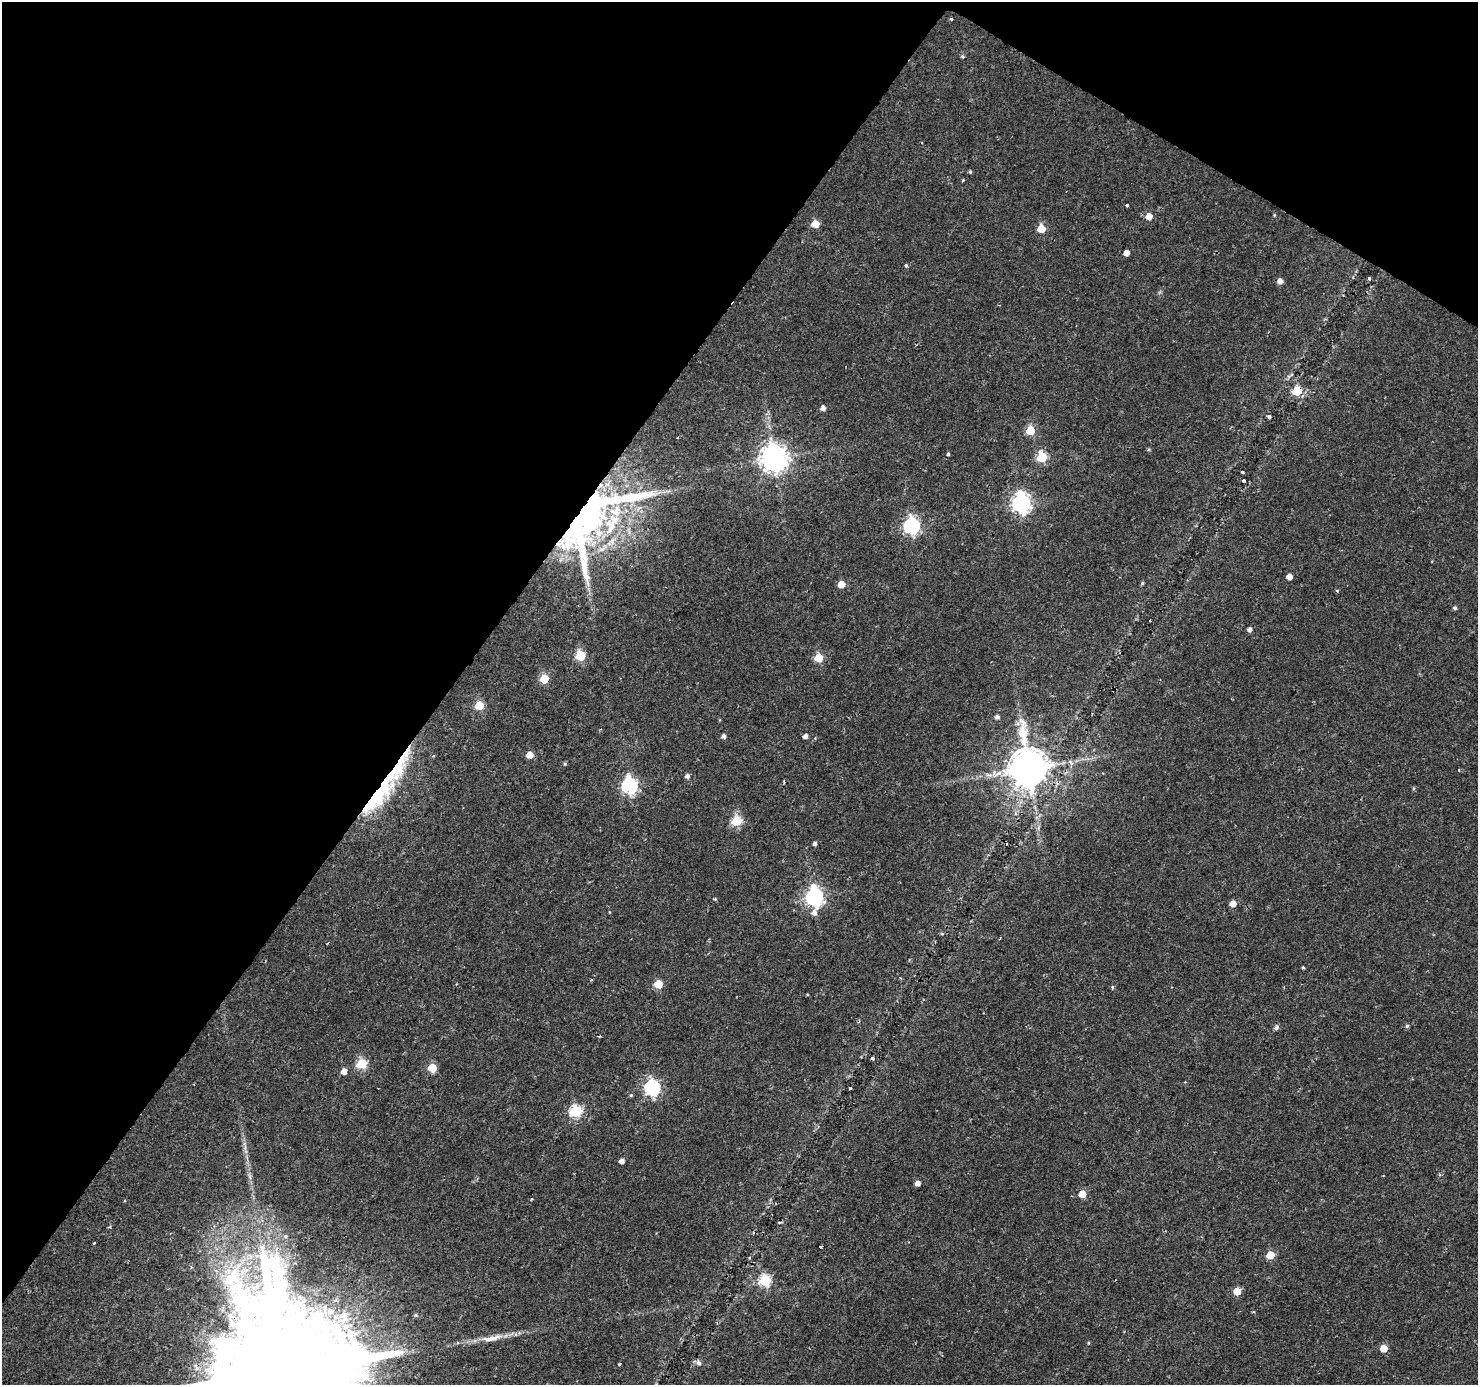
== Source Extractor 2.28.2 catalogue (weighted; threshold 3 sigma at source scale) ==
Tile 2 of 4 x 4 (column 2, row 1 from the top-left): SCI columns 1477-2952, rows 4337-5719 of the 5913 x 5973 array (HDU 1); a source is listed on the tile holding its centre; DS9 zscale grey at full resolution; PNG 1480 x 1387 px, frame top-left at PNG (2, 2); no overlay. Shown black and unused: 35% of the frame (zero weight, under 2 of 3 exposures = <1% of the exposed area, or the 3 px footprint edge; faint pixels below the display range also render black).
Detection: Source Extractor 2.28.2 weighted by HDU 2 'WHT'; one run over the whole footprint, this tile lists its part. Background 0.00576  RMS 0.0025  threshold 0.0113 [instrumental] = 3 sigma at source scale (4.5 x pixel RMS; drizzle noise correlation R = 1.50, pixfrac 1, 0.0396/0.0396 arcsec/px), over >= 5 px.
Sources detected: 91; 1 inside a brighter object's white glare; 4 cosmic-ray / hot-pixel residue — not listed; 5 inside a brighter listed object's ellipse — not listed separately; the other 81 listed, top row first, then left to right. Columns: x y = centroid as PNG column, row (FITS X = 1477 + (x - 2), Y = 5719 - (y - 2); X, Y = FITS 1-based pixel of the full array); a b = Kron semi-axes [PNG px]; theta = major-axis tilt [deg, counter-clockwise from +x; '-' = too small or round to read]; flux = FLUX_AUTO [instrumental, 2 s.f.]
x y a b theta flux
951 19 4 3 - 0.38
963 56 5 5 - 0.39
970 172 5 4 - 0.33
963 180 3 3 - 0.31
1127 205 3 3 - 1.2
1149 216 6 5 - 3
815 224 5 5 - 5.1
1041 229 5 5 - 6.5
1126 253 5 4 - 1.8
906 266 4 3 - 0.46
1280 281 5 5 - 1.4
1297 391 6 5 - 14
823 408 5 5 - 1.1
1030 430 5 5 - 12
1149 449 5 4 - 0.32
948 454 4 4 - 0.41
1042 457 6 5 - 16
774 458 9 9 - 310
1243 472 3 3 - 0.38
1243 480 3 3 - 0.54
1021 503 8 7 - 110
583 511 76 56 49 180
912 526 7 6 - 63
1289 577 5 5 - 2.2
1142 583 5 4 - 0.32
841 584 5 5 - 3.9
1337 591 4 3 - 0.27
1455 608 4 4 - 0.53
1150 620 3 2 - 0.31
1249 629 5 4 - 0.86
580 656 6 5 - 14
818 658 6 5 - 8.9
544 679 5 5 - 10
479 705 5 5 - 9.9
997 717 5 5 - 0.85
724 736 5 4 - 0.9
805 736 5 4 - 1.2
529 755 5 5 - 3.3
433 756 4 3 - 0.25
565 764 5 4 - 0.34
1028 768 13 10 -84 830
1459 770 4 3 - 0.2
687 776 5 5 - 0.84
629 786 7 7 - 59
1413 788 5 4 - 0.27
377 794 57 26 48 25
736 821 6 5 - 16
814 844 4 4 - 0.66
814 897 9 7 -87 95
1233 904 5 5 - 2.4
1303 968 3 3 - 0.47
591 980 3 3 - 0.28
658 984 5 5 - 6.7
1112 987 4 3 - 0.32
807 994 3 3 - 0.21
1407 1026 5 4 - 0.42
1276 1028 6 5 - 0.79
873 1058 3 3 - 0.8
362 1064 6 5 - 17
432 1068 5 5 - 7.3
344 1071 5 5 - 2
652 1088 7 6 - 57
850 1088 3 3 - 0.59
631 1095 5 4 - 0.31
575 1111 6 6 - 26
622 1161 4 4 - 1.3
918 1183 5 4 - 1.4
1082 1194 5 5 - 4.8
531 1199 3 3 - 0.27
285 1236 5 4 - 0.47
94 1243 3 2 - 0.56
820 1247 3 3 - 2.4
1270 1255 5 5 - 7.5
765 1280 6 6 - 23
1237 1291 5 5 - 5
492 1338 35 8 12 3.8
1088 1343 4 3 - 0.22
1384 1348 5 5 - 4.8
699 1363 7 6 - 0.86
620 1364 4 2 - 0.39
281 1373 51 30 55 18000
Overlapping masked pixels (flux is a lower limit): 5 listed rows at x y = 1297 391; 583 511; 1028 768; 377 794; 281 1373
Isophote crosses this tile's border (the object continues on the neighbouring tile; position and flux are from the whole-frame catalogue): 1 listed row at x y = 281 1373